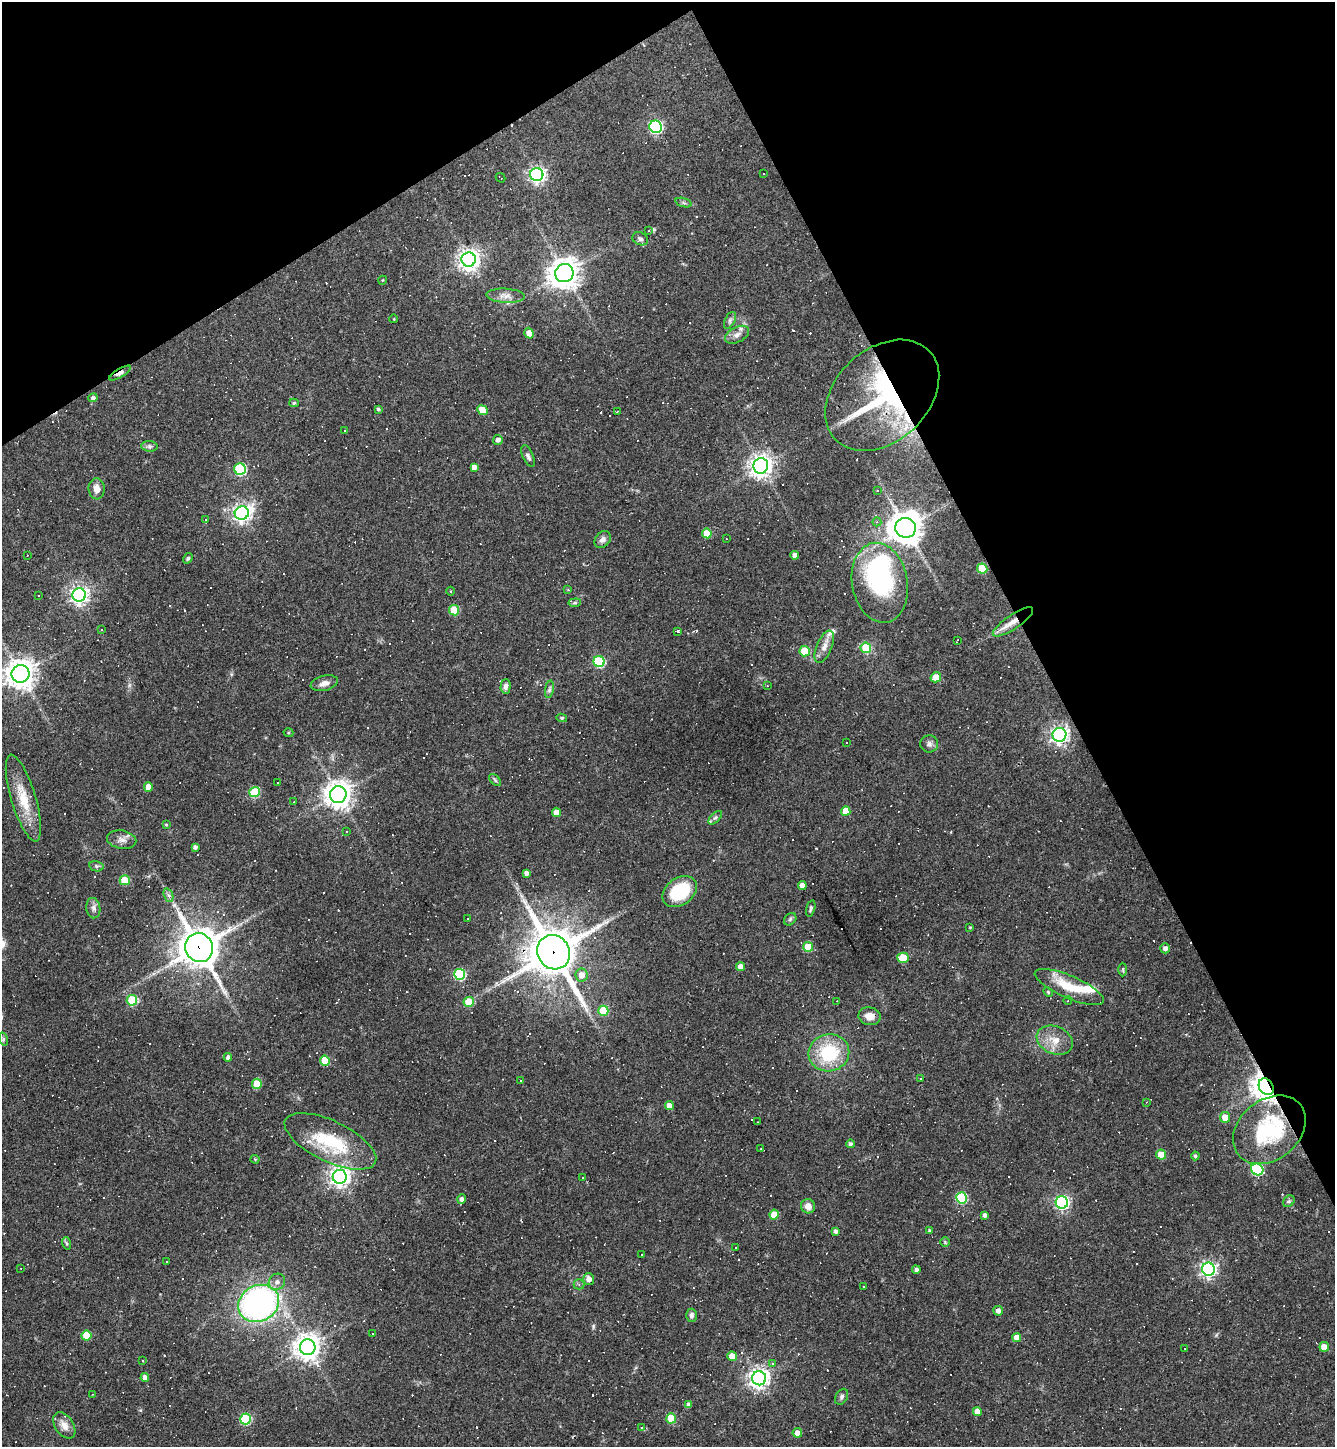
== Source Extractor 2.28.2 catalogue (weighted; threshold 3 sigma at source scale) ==
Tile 3 of 4 x 4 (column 3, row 1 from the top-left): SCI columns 2954-4286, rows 4336-5780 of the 5771 x 5780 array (HDU 1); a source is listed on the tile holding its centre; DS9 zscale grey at full resolution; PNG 1337 x 1449 px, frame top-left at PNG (2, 2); each listed source drawn as its Kron ellipse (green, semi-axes under 4 px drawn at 4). Shown black and unused: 28% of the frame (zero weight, under 3 of 4 exposures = <1% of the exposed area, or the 3 px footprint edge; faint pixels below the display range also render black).
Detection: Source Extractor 2.28.2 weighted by HDU 2 'WHT'; one run over the whole footprint, this tile lists its part. Background 0.055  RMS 0.005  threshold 0.0227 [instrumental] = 3 sigma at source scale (4.5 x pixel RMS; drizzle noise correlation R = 1.50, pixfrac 1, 0.05/0.05 arcsec/px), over >= 5 px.
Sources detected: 328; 1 inside a brighter object's white glare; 144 cosmic-ray / hot-pixel residue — neither listed nor drawn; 6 inside a brighter listed object's ellipse — not listed separately; the other 177 listed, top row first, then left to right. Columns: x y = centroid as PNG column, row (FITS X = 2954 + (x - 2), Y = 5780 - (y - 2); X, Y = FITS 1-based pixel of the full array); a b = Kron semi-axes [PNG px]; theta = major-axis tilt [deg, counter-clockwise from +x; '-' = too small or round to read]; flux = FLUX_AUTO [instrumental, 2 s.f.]
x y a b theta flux
656 127 6 6 - 88
763 173 2 2 - 0.42
537 174 6 6 - 160
500 178 5 2 - 0.44
684 203 8 3 -19 0.9
648 231 4 3 - 0.44
640 239 8 6 -25 1.5
469 259 7 7 - 340
564 273 9 9 - 640
383 280 4 3 - 0.36
505 296 19 7 -3 3.6
394 319 4 3 - 0.35
730 320 9 5 64 1.2
529 333 5 4 - 4.3
737 335 13 7 28 2.9
120 373 12 4 31 2.9
882 395 64 46 43 86
93 398 5 4 - 1.4
294 403 5 4 - 0.78
378 409 3 3 - 0.79
483 410 5 4 - 9
617 412 3 2 - 0.31
344 430 3 2 - 0.46
498 440 5 5 - 2
149 446 8 5 -6 1.2
528 456 12 5 -66 1.6
761 466 8 7 - 360
474 467 4 4 - 2.6
240 469 6 5 - 47
97 489 10 8 -85 3.8
877 491 3 2 - 0.4
242 513 7 6 - 220
205 520 3 3 - 3.1
877 522 4 4 - 0.8
906 528 10 10 - 780
707 533 5 5 - 11
726 539 3 2 - 0.41
603 540 9 7 51 2.1
27 555 2 2 - 0.3
795 555 4 4 - 3.1
188 558 5 4 - 0.8
982 568 5 5 - 15
880 583 40 28 -80 69
568 590 3 3 - 0.46
450 591 4 3 - 0.39
79 595 7 6 - 220
39 596 3 3 - 1.5
575 603 6 4 7 0.73
454 610 5 5 - 16
1013 622 24 7 34 6.2
101 630 3 3 - 0.44
678 631 3 3 - 2.1
957 640 3 2 - 0.74
824 647 17 7 67 3.7
866 648 5 5 - 19
805 651 5 5 - 17
599 662 5 5 - 41
21 674 9 8 - 600
936 677 5 5 - 6.3
324 683 14 7 14 3
505 686 7 5 88 1.7
767 686 3 2 - 0.36
549 689 9 4 81 1.2
562 718 5 4 - 0.82
288 733 5 3 - 0.54
1059 735 7 7 - 210
847 743 2 2 - 0.43
929 744 9 8 - 1.8
495 780 7 4 -46 0.86
278 782 3 2 - 0.6
148 787 5 4 - 4.6
255 792 5 5 - 28
338 795 8 8 - 520
23 798 45 12 -73 14
294 802 3 2 - 0.39
846 811 5 4 - 8.2
556 812 4 4 - 4.1
715 818 8 4 44 1.1
166 825 3 3 - 0.54
346 831 3 3 - 1.1
122 840 15 9 -10 3.4
195 847 4 3 - 1.5
96 866 7 5 -12 0.93
526 873 4 4 - 1.8
125 880 5 5 - 16
802 885 4 4 - 3.4
680 892 19 13 36 27
168 895 7 4 -70 1.2
93 908 10 7 -82 2
811 908 8 4 76 1
467 919 3 2 - 0.53
790 919 7 5 45 0.99
970 927 4 3 - 0.43
808 947 5 5 - 15
199 948 15 13 -60 1100
1165 948 5 5 - 1.9
554 952 17 16 - 1800
903 958 6 5 - 13
741 967 4 4 - 4.4
1123 969 7 3 90 0.64
460 974 5 5 - 41
581 975 6 6 - 4.4
1069 987 37 11 -24 15
1048 992 5 3 - 0.53
132 1000 5 5 - 24
1068 1000 4 2 - 0.7
837 1001 2 2 - 0.28
469 1002 5 5 - 13
603 1011 5 5 - 17
870 1016 11 9 -9 3.9
3 1039 7 4 -73 0.89
1055 1040 19 13 -22 7.5
829 1053 20 18 14 28
228 1057 4 4 - 1.7
325 1060 5 5 - 15
921 1079 3 3 - 0.78
520 1080 2 2 - 0.45
257 1084 5 5 - 14
1266 1087 9 7 -57 550
1146 1102 4 2 - 0.34
669 1106 4 4 - 4.4
1225 1117 5 5 - 6.4
757 1122 3 2 - 0.31
1269 1130 40 30 39 45
330 1141 50 20 -26 32
850 1144 4 4 - 1.1
760 1149 2 2 - 0.3
1161 1155 5 5 - 10
1195 1156 4 4 - 0.86
255 1159 4 4 - 0.52
1257 1169 6 5 - 44
340 1177 7 7 - 290
582 1177 2 2 - 0.46
961 1198 5 5 - 36
462 1199 4 4 - 1.6
1289 1201 6 5 - 0.96
1062 1202 6 6 - 110
808 1206 7 7 - 3.4
774 1215 5 4 - 8.9
985 1215 4 3 - 1.4
930 1230 3 3 - 0.84
836 1231 4 4 - 1.6
945 1242 5 5 - 0.58
66 1243 6 4 -71 0.74
736 1247 3 3 - 0.79
641 1254 3 3 - 0.98
166 1261 3 2 - 0.88
21 1269 3 2 - 0.35
1208 1269 6 6 - 150
916 1270 4 4 - 1.3
589 1279 6 5 - 3.6
277 1282 8 7 - 2.4
579 1284 5 5 - 0.88
864 1286 3 3 - 0.89
259 1303 21 18 27 160
998 1311 5 5 - 2.2
691 1315 6 5 - 1.3
373 1334 2 2 - 0.32
86 1335 5 5 - 16
1017 1337 4 4 - 3.9
308 1347 8 8 - 510
1324 1347 5 4 - 6
1185 1349 3 3 - 2
732 1356 5 4 - 5.5
142 1361 3 2 - 0.52
772 1363 3 3 - 1.1
145 1378 4 4 - 3.3
759 1378 7 7 - 280
93 1394 3 2 - 0.34
842 1397 8 6 59 1.3
689 1405 4 4 - 2.3
977 1412 4 4 - 5
671 1418 5 5 - 15
245 1419 5 5 - 35
64 1425 14 9 -56 3.9
642 1428 4 3 - 0.93
797 1433 5 4 - 3.4
Overlapping masked pixels (flux is a lower limit): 7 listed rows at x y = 120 373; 882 395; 1013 622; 199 948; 554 952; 1266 1087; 1269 1130
Isophote crosses this tile's border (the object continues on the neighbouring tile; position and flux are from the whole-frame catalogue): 1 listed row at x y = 21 674